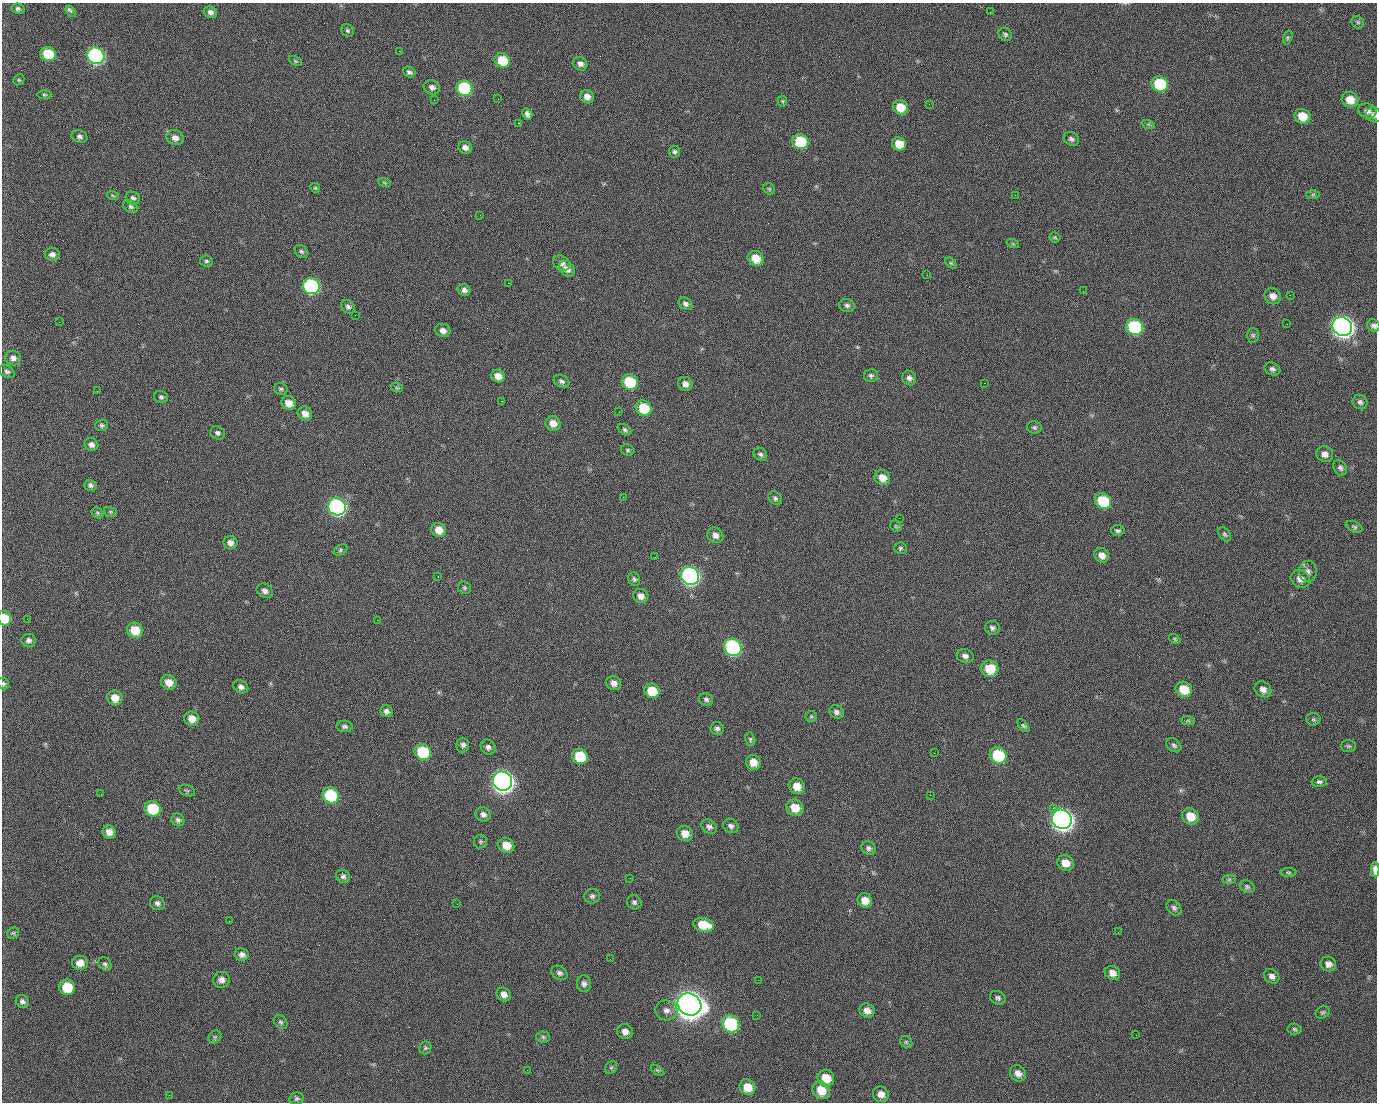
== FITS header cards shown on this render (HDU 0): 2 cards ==
NAXIS1  =                 1375 / length of data axis 1
NAXIS2  =                 1100 / length of data axis 2

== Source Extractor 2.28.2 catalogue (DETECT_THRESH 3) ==
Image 1375 x 1100 px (HDU 0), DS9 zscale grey, 1 PNG px = 1 image px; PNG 1379 x 1104 px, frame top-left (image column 1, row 1100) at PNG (2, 3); each listed source drawn as its Kron ellipse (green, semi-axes under 4 px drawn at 4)
Background 1460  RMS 29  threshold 86.6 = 3 sigma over >= 5 px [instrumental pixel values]
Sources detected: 249; all 249 listed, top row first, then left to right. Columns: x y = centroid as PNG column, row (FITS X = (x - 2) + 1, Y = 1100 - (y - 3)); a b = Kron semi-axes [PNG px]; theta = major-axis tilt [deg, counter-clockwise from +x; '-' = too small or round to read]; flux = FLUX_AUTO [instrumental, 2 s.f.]
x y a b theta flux
18 9 6 5 - 4.7e+03
71 11 6 3 -54 6.7e+03
210 12 7 5 -29 7.2e+03
990 12 3 2 - 1.8e+03
1358 22 7 5 -44 3.6e+03
347 30 7 6 - 4.0e+03
1005 34 7 6 - 4.1e+03
1288 38 7 4 71 2.9e+03
399 51 2 2 - 2.2e+04
48 54 8 6 -28 7.5e+04
96 56 9 8 - 5.1e+05
502 60 8 7 - 5.9e+04
295 61 7 4 -25 3.0e+03
580 64 7 6 - 8.1e+03
409 72 6 5 - 5.3e+03
19 80 6 5 - 2.7e+03
1160 84 8 7 - 1.1e+05
432 87 8 7 - 7.2e+03
464 88 8 7 - 1.8e+05
44 95 7 4 4 2.8e+03
587 97 7 6 - 1.3e+04
498 99 2 2 - 1.3e+03
434 100 2 2 - 4.3e+03
1350 100 8 7 - 2.5e+04
782 101 5 5 - 2.5e+03
929 104 2 2 - 7.3e+02
900 107 8 7 - 3.5e+04
1367 111 9 7 -20 9.8e+03
527 114 6 4 -60 6.7e+03
1374 115 8 7 - 6.9e+03
1302 116 8 7 - 3.5e+04
518 123 2 2 - 2.6e+04
1148 124 7 4 -18 2.9e+03
79 136 8 6 -20 6.0e+03
175 138 8 7 - 1.1e+04
1071 139 8 6 -28 5.2e+03
800 142 8 7 - 9.2e+04
899 144 7 6 - 3.0e+04
465 147 7 6 - 9.6e+03
675 152 6 5 - 4.4e+03
384 182 6 4 -19 2.3e+03
315 188 5 4 - 2.5e+03
769 189 6 5 - 2.7e+03
1313 194 6 4 1 2.6e+03
1015 195 2 2 - 6.9e+03
113 196 6 3 -21 2.3e+03
133 198 7 6 - 5.7e+03
131 207 8 6 -32 4.7e+03
480 215 2 2 - 8.2e+02
1055 237 5 5 - 2.2e+03
1013 244 6 4 -19 2.7e+03
301 251 7 5 -42 3.9e+03
52 254 7 6 - 8.8e+03
756 258 8 7 - 3.2e+04
206 261 6 5 - 3.8e+03
562 263 9 7 -34 9.0e+03
951 263 7 4 -44 2.9e+03
567 269 9 7 -44 1.1e+04
927 275 2 2 - 1.0e+03
508 283 2 2 - 5.7e+04
311 286 8 8 - 3.2e+05
464 290 6 6 - 7.3e+03
1083 291 2 2 - 2.8e+03
1290 295 3 2 - 2.2e+03
1273 296 9 7 -43 1.2e+04
685 304 7 5 -34 6.5e+03
847 305 8 6 -17 5.4e+03
348 307 7 6 - 5.3e+03
355 315 2 2 - 1.1e+03
59 322 2 2 - 1.3e+03
1287 324 2 2 - 1.2e+03
1374 326 7 6 - 6.3e+03
1134 327 9 8 - 1.8e+05
1342 327 10 9 - 1.4e+06
443 330 8 6 -21 1.0e+04
1253 335 7 6 - 3.4e+03
13 358 8 7 - 9.0e+03
1272 369 8 6 -22 5.6e+03
7 371 8 6 -34 5.2e+03
498 376 7 6 - 1.5e+04
871 376 7 6 - 4.7e+03
909 378 7 6 - 7.3e+03
561 381 8 6 -28 5.7e+03
630 382 8 7 - 9.3e+04
984 383 2 2 - 2.0e+04
685 384 7 7 - 1.0e+04
397 388 6 4 -18 2.7e+03
281 389 7 5 -25 4.1e+03
97 391 3 2 - 1.6e+03
161 397 7 6 - 4.6e+03
501 401 3 2 - 5.8e+04
1360 402 7 7 - 5.7e+03
288 403 7 6 - 1.9e+04
644 408 8 7 - 6.9e+04
619 412 2 2 - 9.0e+02
305 414 8 6 -43 1.5e+04
553 423 8 7 - 1.6e+04
102 425 6 5 - 4.3e+03
1034 427 7 6 - 4.2e+03
625 430 7 5 -33 4.1e+03
218 433 7 6 - 5.3e+03
91 445 7 6 - 7.4e+03
628 450 7 5 -15 3.2e+03
760 454 7 6 - 5.3e+03
1325 454 8 7 - 1.1e+04
1340 468 8 6 -56 5.6e+03
882 478 8 7 - 2.1e+04
90 485 6 5 - 4.9e+03
623 497 2 2 - 3.3e+03
775 498 7 5 -50 5.0e+03
1103 501 8 7 - 9.0e+04
337 507 9 8 - 5.6e+05
110 512 6 5 - 2.6e+03
97 513 6 5 - 2.9e+03
899 518 2 2 - 1.0e+03
896 526 6 5 - 2.7e+03
1354 527 8 5 -26 3.8e+03
439 530 7 7 - 2.1e+04
1118 531 7 5 -5 4.4e+03
1224 534 8 5 -51 3.8e+03
715 535 8 7 - 1.0e+04
230 543 7 7 - 9.5e+03
900 548 6 5 - 3.7e+03
340 550 7 5 29 3.3e+03
1102 555 8 6 -37 1.4e+04
655 557 2 2 - 1.1e+03
1308 571 10 9 - 9.2e+03
438 576 3 2 - 2.1e+03
690 576 9 8 - 6.8e+05
634 579 7 6 - 4.2e+03
1300 579 10 8 -27 1.3e+04
464 588 7 6 - 3.4e+03
265 591 8 6 -33 8.0e+03
641 596 8 7 - 1.2e+04
4 618 7 6 - 3.9e+04
27 619 2 2 - 4.0e+03
377 620 2 2 - 1.1e+04
992 628 7 7 - 5.5e+03
135 630 8 7 - 4.1e+04
1175 639 6 4 -37 2.6e+03
29 640 7 6 - 6.8e+03
733 647 9 8 - 3.2e+05
965 656 8 6 -19 7.7e+03
990 669 8 8 - 4.6e+04
169 682 8 7 - 2.0e+04
3 683 6 5 - 3.5e+03
614 683 8 7 - 1.1e+04
241 687 8 6 -26 7.2e+03
1184 689 8 7 - 3.8e+04
1263 689 9 7 -38 1.1e+04
652 691 8 7 - 4.4e+04
115 698 8 7 - 2.0e+04
706 699 7 6 - 5.3e+03
386 711 6 6 - 6.5e+03
836 712 7 6 - 6.9e+03
811 716 6 5 - 3.0e+03
192 719 7 7 - 2.0e+04
1313 719 7 6 - 4.0e+03
1188 720 7 4 -1 3.0e+03
345 726 8 6 -1 4.7e+03
1023 726 7 4 -51 3.4e+03
717 728 6 6 - 5.5e+03
750 739 7 5 -76 3.2e+03
463 745 7 6 - 5.6e+03
1174 745 8 6 -36 4.7e+03
1348 746 7 6 - 3.6e+03
488 747 8 7 - 7.2e+03
423 752 8 7 - 9.6e+04
934 753 2 2 - 1.8e+03
998 755 8 7 - 1.2e+05
580 756 8 7 - 7.0e+04
753 762 7 7 - 2.1e+04
503 781 10 9 - 1.5e+06
1319 782 7 5 2 4.9e+03
797 786 8 7 - 2.3e+04
187 791 8 5 -22 3.6e+03
101 794 2 2 - 2.3e+03
331 795 8 7 - 1.3e+05
930 795 2 2 - 7.9e+03
795 808 9 8 - 3.0e+04
1053 808 2 2 - 1.7e+04
153 809 8 7 - 7.3e+04
483 814 8 7 - 7.5e+03
1190 816 9 7 -36 3.1e+04
1062 819 10 9 - 1.5e+06
178 820 6 6 - 5.3e+03
731 826 8 7 - 6.6e+03
709 827 8 6 -37 7.0e+03
109 832 7 6 - 1.3e+04
685 833 8 7 - 2.0e+04
481 841 7 7 - 3.5e+03
506 845 8 7 - 2.6e+04
869 848 7 6 - 5.7e+03
1065 863 9 7 -26 2.2e+04
1375 870 7 3 -88 1.6e+04
1288 872 8 4 -1 2.6e+03
343 876 7 6 - 5.3e+03
630 878 2 2 - 1.0e+03
1229 879 7 4 1 3.1e+03
1247 887 8 6 -28 4.1e+03
592 896 8 7 - 5.8e+03
865 900 7 7 - 1.8e+04
634 902 7 7 - 5.0e+03
157 903 8 6 -33 6.2e+03
457 904 2 2 - 1.5e+03
1174 908 9 6 -48 5.5e+03
229 921 2 2 - 8.5e+02
703 925 10 7 -13 4.1e+04
1118 932 3 2 - 2.7e+03
13 933 6 5 - 3.2e+03
242 954 7 6 - 7.6e+03
610 959 2 2 - 2.3e+03
80 963 8 7 - 1.8e+04
105 964 7 5 -51 4.7e+03
1328 964 8 7 - 9.9e+03
559 973 9 6 -33 6.1e+03
1112 973 8 7 - 1.2e+04
1272 976 8 6 -39 7.9e+03
221 980 8 8 - 1.0e+04
758 980 2 2 - 1.8e+03
584 984 8 7 - 7.2e+03
67 987 8 7 - 5.9e+04
504 994 7 6 - 1.1e+04
998 998 8 6 -27 5.0e+03
22 1001 7 6 - 5.9e+03
689 1004 12 10 -30 3.3e+06
666 1010 11 10 - 1.1e+04
867 1011 8 7 - 1.3e+04
1323 1012 7 6 - 3.7e+03
757 1015 2 2 - 1.2e+03
281 1022 7 6 - 3.8e+03
731 1024 9 8 - 1.9e+05
1294 1029 7 5 -5 3.5e+03
625 1032 8 7 - 1.1e+04
1136 1035 2 2 - 8.7e+02
215 1037 7 6 - 3.6e+03
543 1037 7 5 -5 3.6e+03
906 1042 7 5 -44 3.4e+03
425 1048 6 6 - 3.5e+03
611 1068 7 5 53 3.2e+03
527 1070 2 2 - 7.8e+02
657 1070 7 3 -36 2.7e+03
1018 1073 9 7 -44 1.1e+04
826 1078 8 8 - 3.5e+04
747 1087 8 7 - 2.9e+04
821 1090 9 8 - 3.7e+04
881 1094 8 7 - 1.4e+04
169 1095 2 2 - 5.5e+03
297 1099 7 6 - 4.2e+03
At the frame edge (FLAGS 8, measured only in part): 5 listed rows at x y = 1374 115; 1374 326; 4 618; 3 683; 1375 870